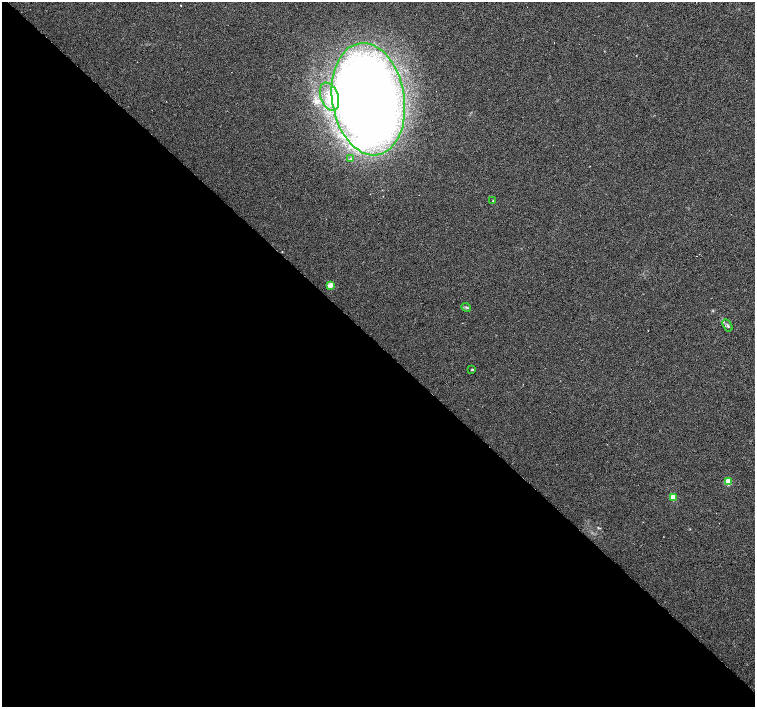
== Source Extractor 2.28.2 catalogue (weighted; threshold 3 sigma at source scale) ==
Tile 14 of 4 x 4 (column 2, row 4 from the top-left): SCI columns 1507-3012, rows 156-1565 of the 6024 x 6018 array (HDU 1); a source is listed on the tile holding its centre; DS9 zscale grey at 2 x 2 block average (1 PNG px = mean of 2 x 2 image px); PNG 757 x 709 px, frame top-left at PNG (2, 2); each listed source drawn as its Kron ellipse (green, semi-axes under 4 px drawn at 4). Shown black and unused: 51% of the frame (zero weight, under 3 of 6 exposures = <1% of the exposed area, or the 3 px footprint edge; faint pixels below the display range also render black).
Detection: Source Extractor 2.28.2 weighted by HDU 2 'WHT'; one run over the whole footprint, this tile lists its part. Background 0.00247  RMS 0.0037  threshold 0.0151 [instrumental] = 3 sigma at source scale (4.09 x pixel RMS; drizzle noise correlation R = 1.36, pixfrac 0.8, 0.0396/0.0396 arcsec/px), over >= 5 px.
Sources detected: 11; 1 inside a brighter object's white glare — neither listed nor drawn; the other 10 listed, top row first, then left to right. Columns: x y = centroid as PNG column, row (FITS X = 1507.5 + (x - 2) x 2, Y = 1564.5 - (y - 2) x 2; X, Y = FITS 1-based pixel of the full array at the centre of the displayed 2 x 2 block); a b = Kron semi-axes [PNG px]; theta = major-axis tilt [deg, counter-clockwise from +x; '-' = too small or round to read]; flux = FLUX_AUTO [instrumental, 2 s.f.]
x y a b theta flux
329 97 15 8 -69 12
368 99 56 36 -81 1100
350 159 3 2 - 0.57
493 201 3 2 - 0.58
330 285 3 2 - 14
466 307 5 2 - 0.89
727 325 7 2 -58 1.3
472 370 2 2 - 0.94
728 482 3 3 - 24
673 497 3 3 - 21
Diffuse or blended objects may show on this block-average render without a row.